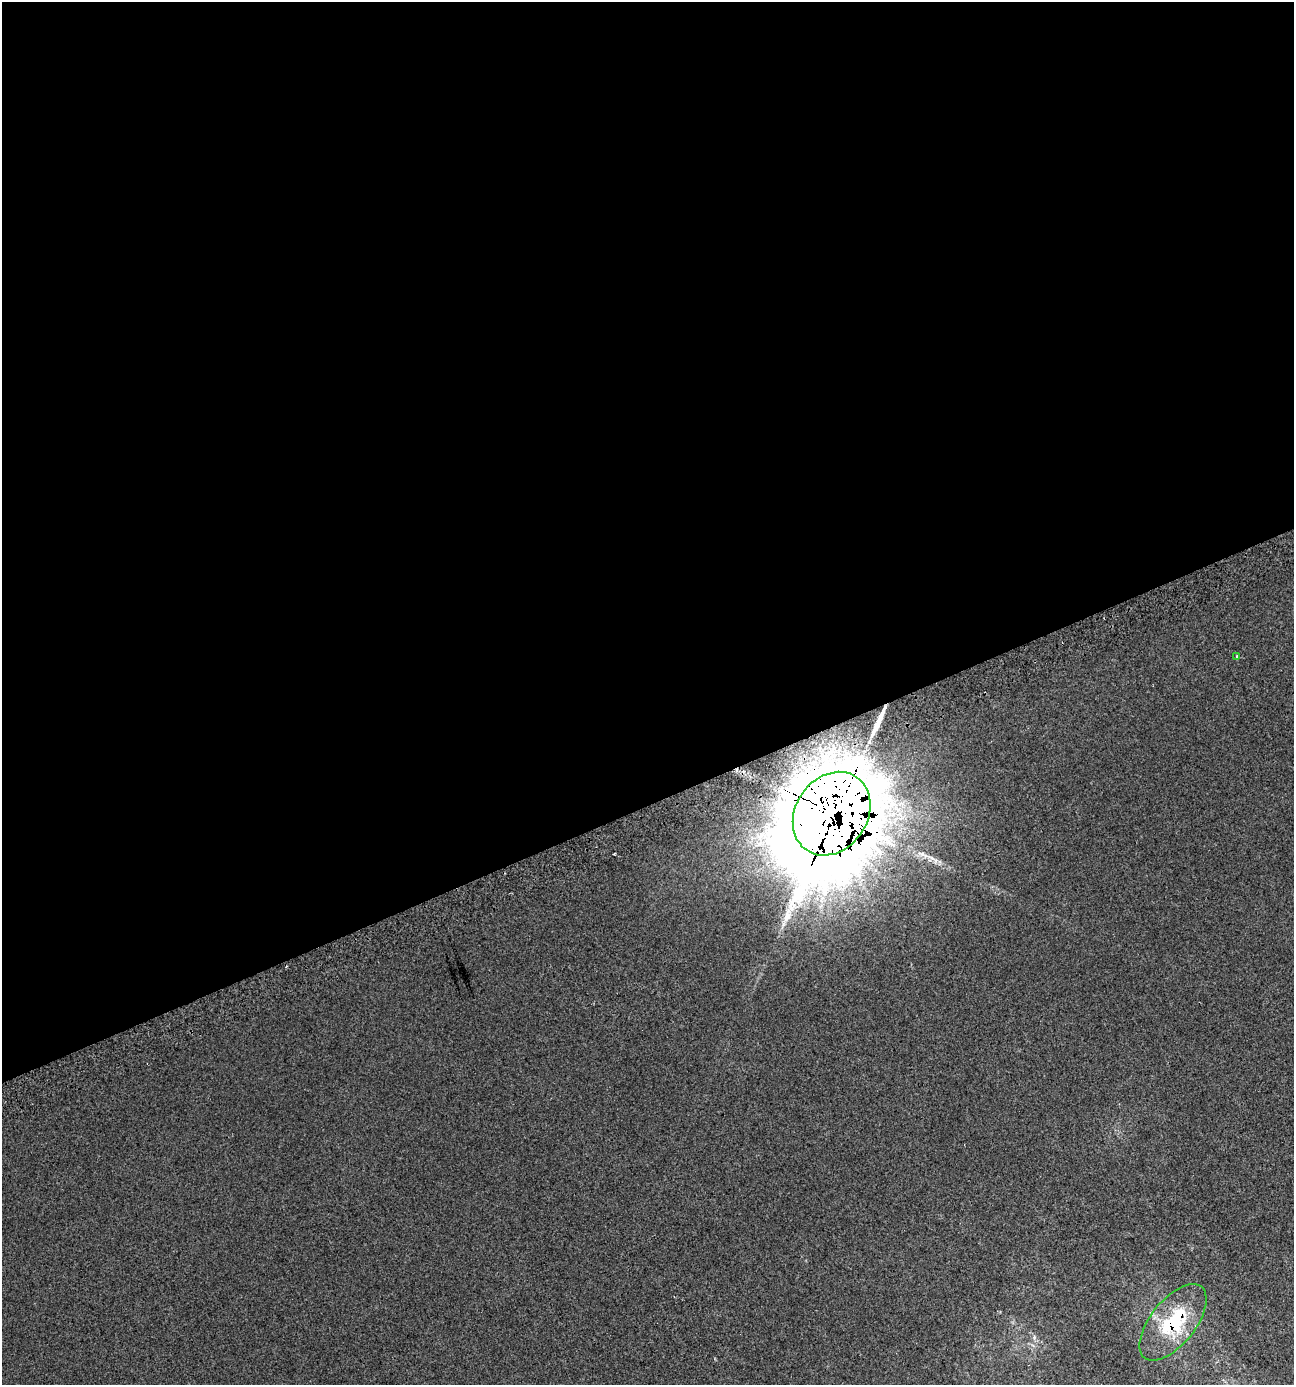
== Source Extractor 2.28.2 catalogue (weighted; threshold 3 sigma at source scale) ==
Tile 2 of 4 x 4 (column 2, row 1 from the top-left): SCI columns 1396-2687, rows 4203-5585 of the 5420 x 5628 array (HDU 1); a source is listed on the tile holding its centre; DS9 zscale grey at full resolution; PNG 1296 x 1387 px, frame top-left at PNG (2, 2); each listed source drawn as its Kron ellipse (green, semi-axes under 4 px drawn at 4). Shown black and unused: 58% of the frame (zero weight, under 2 of 3 exposures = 2% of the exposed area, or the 3 px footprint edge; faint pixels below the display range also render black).
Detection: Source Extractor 2.28.2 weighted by HDU 2 'WHT'; one run over the whole footprint, this tile lists its part. Background 0.00187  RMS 0.0055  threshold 0.0245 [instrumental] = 3 sigma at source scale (4.5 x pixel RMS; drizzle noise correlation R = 1.50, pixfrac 1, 0.0396/0.0396 arcsec/px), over >= 5 px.
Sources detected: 6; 2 long thin detections or spike segments (spike, bleed or trail) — neither listed nor drawn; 1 inside a brighter listed object's ellipse — not listed separately; the other 3 listed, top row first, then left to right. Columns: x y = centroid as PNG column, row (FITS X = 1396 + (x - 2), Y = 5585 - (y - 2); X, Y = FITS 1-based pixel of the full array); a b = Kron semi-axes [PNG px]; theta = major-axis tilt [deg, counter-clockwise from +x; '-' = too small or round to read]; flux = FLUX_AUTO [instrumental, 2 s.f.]
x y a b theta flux
1237 657 3 3 - 2.3
832 814 44 36 55 10000
1173 1322 45 22 51 38
Overlapping masked pixels (flux is a lower limit): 2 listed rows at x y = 832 814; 1173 1322